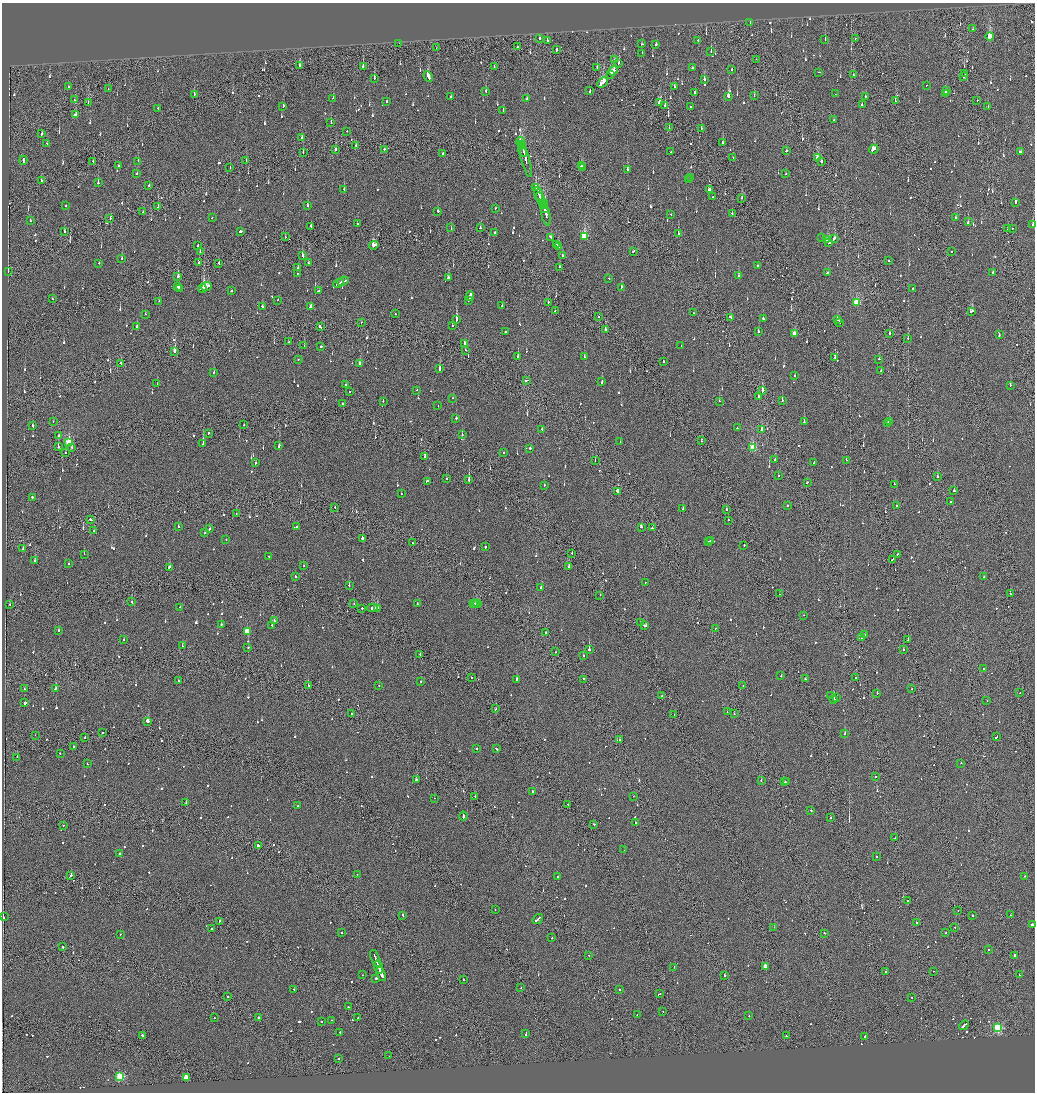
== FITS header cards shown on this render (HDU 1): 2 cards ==
NAXIS1  =                 2065
NAXIS2  =                 2180

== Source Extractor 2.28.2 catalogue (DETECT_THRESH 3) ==
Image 2065 x 2180 px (HDU 1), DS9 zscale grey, zoomed out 1/2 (1 PNG px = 2 x 2 image px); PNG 1037 x 1094 px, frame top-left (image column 1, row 2179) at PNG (2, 3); each listed source drawn as its Kron ellipse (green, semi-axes under 4 px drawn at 4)
Background -0.0991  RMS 0.066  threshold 0.198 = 3 sigma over >= 5 px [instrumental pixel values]
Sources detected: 1195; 66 cannot appear on this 1/2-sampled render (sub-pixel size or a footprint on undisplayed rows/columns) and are neither listed nor drawn; of the other 1129, the 500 brightest by FLUX_AUTO listed and drawn (629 fainter detections omitted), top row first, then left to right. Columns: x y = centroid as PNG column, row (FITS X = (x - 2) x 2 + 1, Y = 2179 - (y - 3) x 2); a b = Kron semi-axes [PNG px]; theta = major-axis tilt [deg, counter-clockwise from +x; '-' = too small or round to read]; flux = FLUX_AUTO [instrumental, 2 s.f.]
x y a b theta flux
750 22 2 2 - 86
973 29 2 2 - 70
990 36 4 2 - 340
855 38 2 1 - 180
539 39 2 2 - 210
825 39 3 2 - 67
698 40 2 2 - 78
547 41 3 2 - 210
399 43 2 1 - 100
642 44 2 2 - 130
656 45 2 2 - 130
517 47 3 1 - 280
436 48 2 1 - 72
556 50 3 2 - 220
711 52 2 1 - 98
642 53 2 1 - 120
756 59 2 1 - 65
615 60 2 2 - 150
618 63 3 2 - 150
299 66 3 2 - 170
363 66 3 2 - 330
494 67 2 1 - 71
692 67 3 2 - 300
597 68 3 2 - 110
613 70 5 2 - 400
732 70 2 2 - 71
819 72 2 2 - 77
610 74 3 1 - 230
965 74 2 1 - 100
853 75 2 1 - 69
428 76 5 2 - 290
964 77 2 2 - 150
374 79 2 2 - 400
704 79 3 2 - 140
603 83 6 2 43 590
926 85 2 1 - 88
68 86 2 2 - 220
675 87 2 2 - 71
108 89 2 1 - 89
486 91 2 2 - 110
590 91 3 2 - 180
946 91 3 2 - 730
695 92 3 2 - 170
194 94 2 2 - 200
835 94 3 2 - 340
946 94 4 2 - 770
451 96 2 2 - 110
728 96 3 2 - 220
754 96 2 1 - 75
865 97 2 1 - 74
333 98 2 2 - 69
74 99 2 1 - 440
527 99 2 2 - 69
977 100 2 1 - 79
387 101 2 2 - 140
895 101 2 2 - 68
88 102 2 1 - 73
660 103 3 2 - 390
665 105 2 2 - 280
862 105 2 2 - 72
283 106 2 2 - 360
691 107 2 1 - 160
988 107 2 2 - 100
158 108 2 2 - 69
503 110 2 2 - 88
75 115 3 2 - 120
834 119 2 2 - 73
331 122 2 2 - 71
669 128 2 2 - 66
701 128 2 2 - 110
347 131 2 1 - 84
42 134 3 2 - 130
302 137 3 2 - 110
520 142 5 3 - 500
722 142 2 2 - 130
47 143 2 1 - 220
521 144 4 1 - 280
356 145 2 1 - 300
335 149 2 1 - 180
384 149 2 2 - 250
874 149 5 2 - 220
523 150 6 1 -74 480
786 151 2 2 - 110
671 152 2 1 - 69
1021 152 2 2 - 340
303 153 2 1 - 110
524 153 3 1 - 150
443 154 3 2 - 370
733 158 2 1 - 100
817 158 4 2 - 340
23 160 5 2 - 250
246 160 2 1 - 130
525 160 18 2 -74 670
93 161 2 2 - 72
138 161 2 1 - 86
821 162 2 2 - 510
118 165 2 2 - 110
581 165 2 2 - 480
583 167 2 2 - 220
230 168 2 2 - 96
627 170 3 2 - 95
137 173 2 2 - 74
786 174 2 2 - 70
690 177 2 2 - 130
688 179 2 2 - 110
41 180 2 2 - 74
98 183 3 2 - 270
149 186 2 2 - 88
536 187 4 2 - 880
344 189 2 2 - 190
709 190 3 2 - 86
539 194 7 2 -70 450
713 197 2 2 - 140
540 198 6 2 -68 390
742 198 2 1 - 81
1016 202 2 2 - 480
542 203 2 2 - 200
545 203 2 2 - 130
66 205 2 2 - 89
308 206 2 2 - 390
543 206 3 2 - 360
158 207 2 2 - 140
495 208 2 2 - 91
544 209 2 2 - 310
438 211 2 2 - 130
143 212 3 2 - 190
671 214 2 2 - 86
732 214 2 2 - 97
546 215 11 2 -79 540
212 218 2 2 - 92
955 218 2 2 - 89
110 219 2 2 - 71
30 221 2 2 - 68
968 222 3 2 - 120
357 224 2 2 - 81
1033 225 2 2 - 750
311 226 2 2 - 320
451 228 3 2 - 93
480 228 2 2 - 93
1012 228 2 2 - 73
1008 229 2 2 - 230
64 231 3 2 - 120
240 231 2 2 - 310
495 232 2 2 - 78
678 234 2 2 - 130
584 236 4 3 - 870
285 237 2 1 - 150
551 237 4 2 - 230
822 238 2 2 - 77
834 238 3 2 - 240
827 240 2 2 - 110
829 243 2 2 - 190
197 245 2 2 - 120
374 245 5 3 - 1000
557 245 3 3 - 160
559 247 2 2 - 610
633 251 2 2 - 120
951 251 2 2 - 70
200 252 2 1 - 68
302 255 3 2 - 220
562 256 3 2 - 210
122 258 2 2 - 310
889 261 2 2 - 110
99 263 2 2 - 130
199 263 2 2 - 370
219 263 2 1 - 82
308 263 2 2 - 100
758 265 2 2 - 88
559 267 2 2 - 210
298 268 2 2 - 82
8 272 2 1 - 240
298 273 2 2 - 66
827 273 3 2 - 150
993 273 3 2 - 150
178 276 3 2 - 190
738 276 3 2 - 110
448 278 3 2 - 86
609 279 2 2 - 68
343 281 6 2 24 480
338 283 5 1 - 360
178 286 2 2 - 160
207 286 5 3 - 290
621 287 2 2 - 140
202 288 5 3 - 460
913 288 2 2 - 170
179 289 4 2 - 380
231 291 2 1 - 600
318 291 2 2 - 280
470 296 4 2 - 360
52 298 2 1 - 66
278 300 2 2 - 72
469 300 4 2 - 250
159 301 2 2 - 82
548 302 2 1 - 140
857 302 3 3 - 780
311 306 3 2 - 990
502 306 2 2 - 67
262 307 3 2 - 100
555 310 2 2 - 68
971 311 4 2 - 220
693 313 2 2 - 140
145 314 2 2 - 78
395 314 2 2 - 150
599 316 2 1 - 79
730 317 3 2 - 130
456 319 4 2 - 790
763 319 2 2 - 200
837 320 2 2 - 190
361 322 2 1 - 68
839 323 2 2 - 72
452 325 2 2 - 120
137 326 2 2 - 100
320 327 3 2 - 280
605 330 2 2 - 550
505 331 2 2 - 120
758 332 2 2 - 250
794 333 3 2 - 140
889 333 2 2 - 94
999 334 3 2 - 220
907 338 2 2 - 67
288 342 2 2 - 97
464 343 4 2 - 150
304 346 2 2 - 66
321 346 2 2 - 130
681 346 2 2 - 160
466 350 2 1 - 300
175 351 3 2 - 130
518 357 2 2 - 780
584 357 3 2 - 260
835 357 3 1 - 300
298 359 2 2 - 70
879 359 2 2 - 180
663 361 2 2 - 130
121 363 3 1 - 160
360 364 3 2 - 110
439 369 3 2 - 480
881 371 2 2 - 150
214 372 2 2 - 92
794 376 2 2 - 180
526 380 3 1 - 140
602 382 2 2 - 210
157 384 2 2 - 79
346 385 2 2 - 70
1010 385 2 2 - 110
417 390 2 2 - 76
762 391 3 2 - 600
350 392 2 2 - 69
758 397 3 2 - 420
453 398 2 2 - 68
782 400 2 2 - 160
383 401 2 2 - 120
719 401 2 2 - 160
342 403 2 2 - 78
438 406 2 1 - 110
456 418 2 2 - 370
53 421 2 2 - 68
889 421 3 2 - 220
804 422 2 2 - 84
887 424 3 1 - 200
33 425 3 2 - 120
244 425 2 1 - 100
737 428 2 2 - 69
542 429 2 2 - 100
762 429 3 2 - 140
208 433 3 2 - 120
462 435 2 2 - 200
59 436 2 2 - 96
620 441 2 2 - 69
701 441 2 2 - 81
69 443 3 3 - 840
203 443 4 2 - 160
279 446 3 2 - 320
58 447 2 1 - 160
72 448 2 1 - 82
530 448 2 2 - 420
753 448 3 3 - 940
504 452 2 2 - 70
65 453 2 1 - 120
425 457 2 2 - 260
775 460 2 2 - 80
846 460 2 1 - 75
595 461 2 2 - 67
814 462 3 1 - 110
255 463 2 2 - 220
778 476 2 2 - 72
937 476 2 2 - 140
446 479 2 2 - 70
469 480 2 2 - 860
427 481 3 2 - 98
807 482 2 2 - 100
894 484 2 2 - 120
544 485 2 2 - 93
954 491 2 2 - 210
617 492 4 2 - 270
401 494 2 2 - 80
32 497 2 2 - 160
951 502 2 1 - 270
787 505 2 2 - 220
897 505 2 2 - 76
335 507 2 1 - 70
683 508 2 2 - 110
726 510 2 2 - 170
236 514 2 2 - 74
91 519 3 2 - 180
728 520 2 1 - 270
178 526 2 2 - 110
297 527 2 2 - 85
641 527 2 2 - 80
652 528 2 2 - 70
209 529 2 2 - 99
94 531 2 2 - 110
205 533 2 2 - 92
226 539 2 2 - 79
362 539 2 2 - 450
711 540 2 2 - 250
709 541 2 2 - 350
412 543 2 2 - 120
744 545 2 1 - 110
485 547 2 2 - 240
23 549 2 1 - 130
572 553 2 1 - 130
84 554 2 2 - 210
897 554 3 2 - 200
269 556 2 2 - 160
892 559 3 1 - 190
34 561 2 2 - 350
69 563 2 2 - 69
304 566 2 2 - 70
569 566 2 2 - 140
169 567 3 2 - 150
296 577 2 2 - 130
984 577 2 2 - 71
645 582 2 1 - 79
349 585 2 2 - 81
541 587 2 2 - 220
780 594 2 2 - 89
1010 594 2 2 - 72
600 595 2 1 - 75
132 602 2 2 - 79
417 603 2 2 - 97
478 603 4 2 - 330
10 604 2 2 - 66
354 604 2 1 - 71
473 604 3 2 - 170
475 604 2 1 - 130
180 607 2 2 - 72
362 608 2 2 - 190
373 608 5 2 - 450
377 608 4 2 - 260
804 615 2 1 - 72
274 621 2 2 - 270
640 623 2 2 - 76
221 624 2 2 - 92
272 625 2 2 - 220
645 625 4 2 - 470
715 628 2 1 - 130
58 630 2 2 - 160
247 631 3 3 - 460
546 633 2 2 - 110
864 635 3 2 - 120
861 638 2 2 - 110
908 639 2 2 - 93
124 640 2 2 - 170
182 646 2 1 - 100
248 648 2 2 - 400
589 649 2 2 - 990
903 649 2 2 - 84
556 652 2 2 - 110
420 655 2 1 - 120
583 656 2 2 - 78
984 668 2 2 - 230
781 676 2 2 - 100
471 677 2 2 - 110
856 677 2 1 - 120
516 679 3 2 - 150
583 679 2 1 - 75
805 679 2 1 - 110
178 681 2 2 - 67
421 681 2 2 - 110
308 686 2 1 - 480
379 686 2 2 - 71
743 686 2 2 - 70
55 688 3 2 - 140
24 689 2 1 - 220
912 689 2 2 - 83
877 693 2 1 - 160
1020 693 2 2 - 66
662 696 2 2 - 130
831 696 4 2 - 67
837 698 2 1 - 300
833 699 2 2 - 8000
987 701 2 2 - 75
25 703 2 2 - 350
495 709 3 1 - 160
727 712 2 2 - 87
352 714 2 1 - 200
734 714 2 2 - 380
674 715 2 1 - 67
148 721 3 2 - 510
102 732 2 2 - 76
845 733 2 2 - 100
35 735 2 1 - 70
85 737 2 2 - 220
996 737 3 2 - 200
619 740 2 2 - 82
73 747 2 1 - 160
476 748 2 2 - 260
496 749 3 2 - 160
60 753 2 2 - 140
17 757 2 1 - 83
961 763 2 2 - 80
87 764 2 2 - 71
875 776 2 1 - 95
416 780 2 2 - 170
761 780 2 2 - 78
785 782 2 1 - 75
787 782 2 2 - 74
533 791 2 2 - 180
633 796 2 1 - 68
475 797 2 2 - 130
434 798 2 2 - 79
186 803 2 2 - 170
568 804 2 1 - 150
298 805 2 2 - 68
811 810 2 2 - 65
463 816 4 2 - 340
831 818 2 2 - 100
635 823 2 2 - 100
594 824 2 2 - 99
63 825 2 1 - 120
895 838 2 1 - 240
258 845 3 2 - 120
624 850 2 2 - 88
120 854 2 2 - 150
876 856 2 2 - 73
357 874 2 2 - 90
71 876 3 2 - 300
558 876 2 1 - 120
1024 876 2 2 - 69
908 900 2 2 - 220
495 910 2 2 - 70
958 911 2 1 - 66
403 915 2 2 - 130
1011 915 2 2 - 94
972 916 2 1 - 320
4 917 2 2 - 360
538 919 5 2 - 370
219 921 3 1 - 320
916 922 2 2 - 75
1032 924 2 2 - 730
774 927 2 2 - 97
955 927 2 1 - 91
212 929 2 2 - 110
342 933 2 2 - 68
824 933 2 2 - 86
946 933 2 2 - 83
120 934 2 2 - 71
552 938 2 2 - 72
62 947 2 1 - 250
988 949 2 2 - 120
589 955 2 1 - 65
1014 955 2 2 - 360
375 958 9 2 -70 800
765 966 3 2 - 190
379 967 6 2 -68 500
674 967 2 2 - 75
886 971 2 2 - 74
934 971 2 2 - 100
381 974 7 2 -69 690
362 975 2 2 - 74
725 975 2 1 - 2700
1019 975 2 1 - 180
376 978 2 2 - 260
463 979 2 2 - 85
521 988 2 2 - 67
294 989 2 2 - 170
620 990 2 2 - 99
659 994 3 1 - 280
227 997 2 2 - 210
911 997 2 1 - 71
348 1007 2 2 - 100
663 1012 2 1 - 70
637 1014 2 2 - 96
749 1016 2 2 - 80
214 1018 2 2 - 84
258 1018 2 2 - 290
358 1018 2 1 - 81
331 1020 2 1 - 68
321 1021 2 2 - 120
964 1025 5 2 - 430
998 1028 3 3 - 1300
340 1032 2 2 - 110
526 1033 3 2 - 200
143 1035 3 2 - 140
786 1036 2 2 - 150
865 1036 2 2 - 410
389 1056 2 2 - 76
338 1059 2 1 - 96
120 1077 3 3 - 920
186 1077 3 2 - 330
At the frame edge (FLAGS 8, measured only in part): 1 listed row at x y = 1033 225
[629 fainter detections neither listed nor drawn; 66 sub-pixel or undisplayed-footprint detections neither listed nor drawn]